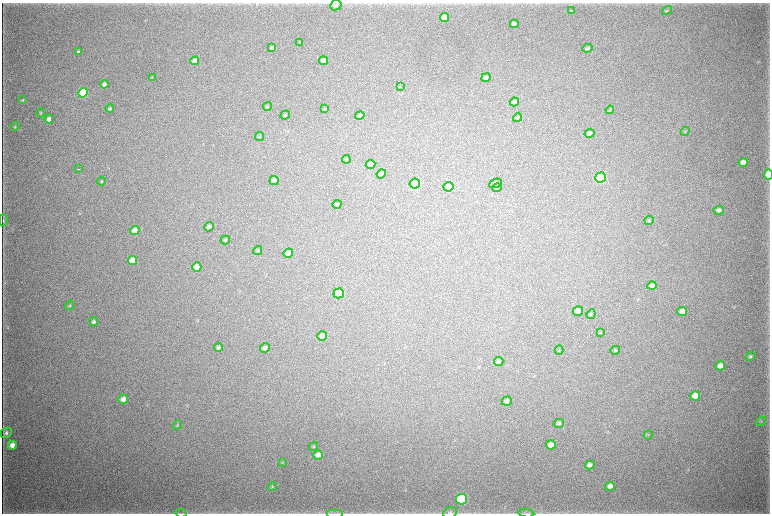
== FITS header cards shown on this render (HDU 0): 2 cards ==
NAXIS1  =                 1536 / length of data axis 1
NAXIS2  =                 1023 / length of data axis 2

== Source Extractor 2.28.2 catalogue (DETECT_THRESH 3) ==
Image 1536 x 1023 px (HDU 0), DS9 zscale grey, zoomed out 1/2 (1 PNG px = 2 x 2 image px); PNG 772 x 516 px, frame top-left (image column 1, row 1022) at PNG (2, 3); each listed source drawn as its Kron ellipse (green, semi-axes under 4 px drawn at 4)
Background 5220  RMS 41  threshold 123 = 3 sigma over >= 5 px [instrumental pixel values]
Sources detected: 97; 5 cannot appear on this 1/2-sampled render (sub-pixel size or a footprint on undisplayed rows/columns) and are neither listed nor drawn; the other 92 listed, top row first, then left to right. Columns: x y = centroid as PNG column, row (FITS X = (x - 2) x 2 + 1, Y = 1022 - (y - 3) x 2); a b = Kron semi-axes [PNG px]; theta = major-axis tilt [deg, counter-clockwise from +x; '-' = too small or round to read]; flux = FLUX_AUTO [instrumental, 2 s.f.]
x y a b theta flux
336 5 6 5 - 1.9e+04
572 11 4 3 - 6.7e+03
667 11 5 3 - 7.2e+03
445 18 4 4 - 1.4e+05
514 24 4 4 - 5.3e+04
300 42 4 3 - 7.1e+03
272 48 4 3 - 1.6e+04
588 48 5 4 - 1.5e+04
79 52 4 3 - 1.8e+04
195 61 4 4 - 6.4e+04
323 61 4 4 - 4.8e+04
152 77 4 3 - 6.3e+03
486 78 5 4 - 2.2e+04
104 84 4 3 - 3.3e+04
400 87 3 3 - 5.3e+03
83 93 5 4 - 9.4e+05
22 100 4 2 - 6.7e+03
514 102 4 4 - 1.8e+04
267 107 4 3 - 1.0e+04
110 109 4 4 - 1.3e+04
325 109 3 3 - 6.6e+03
610 110 4 3 - 6.6e+03
41 113 5 3 - 6.9e+03
285 115 5 4 - 1.1e+04
360 115 5 4 - 3.1e+04
517 118 5 3 - 1.0e+04
49 119 4 4 - 4.6e+04
15 126 5 3 - 6.4e+03
685 131 4 2 - 4.8e+03
589 133 5 4 - 2.1e+04
259 136 4 4 - 1.0e+04
346 159 4 4 - 8.2e+03
743 163 5 4 - 8.3e+04
370 165 5 4 - 1.4e+05
79 169 2 2 - 3.1e+03
381 174 4 4 - 9.0e+04
768 175 5 3 - 3.3e+05
601 177 5 5 - 1.6e+06
274 180 5 4 - 5.1e+04
102 181 4 3 - 7.8e+03
496 183 7 4 23 1.5e+04
415 184 5 5 - 1.3e+06
449 187 5 4 - 5.7e+05
497 188 5 4 - 1.3e+04
337 204 4 3 - 1.2e+04
719 210 5 4 - 2.4e+04
3 220 6 3 89 1.1e+04
649 220 5 3 - 1.0e+04
209 227 5 4 - 2.9e+04
135 230 5 4 - 1.1e+05
225 240 5 3 - 1.1e+04
258 251 4 3 - 7.5e+03
288 253 5 4 - 1.0e+05
132 260 5 4 - 1.4e+05
197 267 4 4 - 6.8e+04
652 286 4 4 - 3.1e+04
339 293 5 5 - 4.1e+05
70 305 5 3 - 8.3e+03
578 311 5 4 - 3.3e+04
682 311 5 4 - 4.2e+04
591 314 5 2 - 5.4e+03
94 322 4 4 - 1.9e+04
601 332 4 3 - 6.5e+03
322 336 5 5 - 4.6e+04
218 347 4 4 - 1.7e+04
265 348 5 4 - 2.4e+04
559 350 4 2 - 4.3e+03
615 350 5 3 - 8.5e+03
750 356 5 4 - 1.3e+04
499 362 5 4 - 1.9e+04
720 366 5 4 - 6.4e+04
695 396 5 4 - 7.9e+04
123 399 5 5 - 5.8e+04
507 401 5 4 - 1.7e+04
761 421 5 3 - 9.3e+03
559 423 5 4 - 1.4e+04
177 425 5 3 - 7.9e+03
6 433 6 5 - 2.1e+04
648 435 5 2 - 6.1e+03
12 445 4 4 - 6.0e+04
551 445 5 4 - 7.9e+04
314 447 5 3 - 8.6e+03
318 455 5 4 - 3.7e+04
282 462 4 2 - 5.1e+03
590 465 4 4 - 3.2e+04
610 486 5 4 - 4.1e+04
272 487 4 3 - 9.0e+03
462 499 5 5 - 1.3e+06
181 513 5 1 - 6.6e+03
335 513 8 1 0 1.2e+04
450 513 7 5 23 1.8e+04
526 513 8 3 -8 1.5e+04
At the frame edge (FLAGS 8, measured only in part): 4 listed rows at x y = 768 175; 181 513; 450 513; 526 513
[5 sub-pixel or undisplayed-footprint detections neither listed nor drawn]